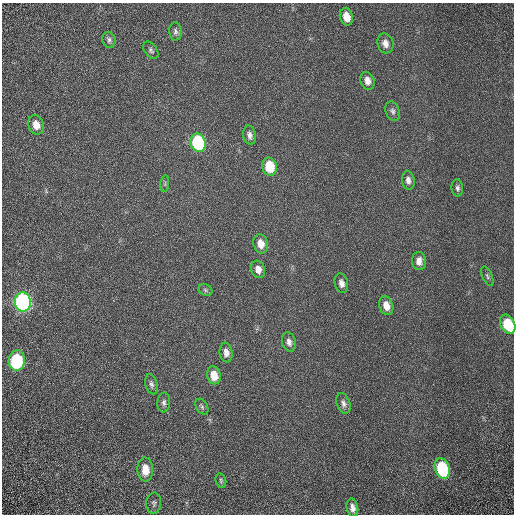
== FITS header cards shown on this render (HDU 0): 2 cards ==
NAXIS1  =                  512 / Required FITS header
NAXIS2  =                  512 / Required FITS header

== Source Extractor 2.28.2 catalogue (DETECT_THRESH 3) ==
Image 512 x 512 px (HDU 0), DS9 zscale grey, 1 PNG px = 1 image px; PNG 516 x 516 px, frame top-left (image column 1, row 512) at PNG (2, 3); each listed source drawn as its Kron ellipse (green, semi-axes under 4 px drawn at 4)
Background 2.17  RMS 0.83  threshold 2.49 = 3 sigma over >= 5 px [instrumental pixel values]
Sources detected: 36; all 36 listed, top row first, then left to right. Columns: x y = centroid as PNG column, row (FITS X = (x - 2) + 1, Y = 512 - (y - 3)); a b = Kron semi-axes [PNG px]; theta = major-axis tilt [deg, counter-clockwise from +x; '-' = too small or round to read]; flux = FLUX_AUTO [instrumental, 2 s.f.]
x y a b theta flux
346 17 9 6 -74 700
175 32 9 6 -86 160
109 40 8 6 -70 170
385 43 10 8 -76 360
151 50 10 6 -51 140
367 81 9 7 -71 380
393 111 10 7 -71 180
36 125 10 7 -69 610
249 135 10 6 -80 240
198 143 9 7 -75 6200
270 167 9 7 -76 1900
408 180 9 6 -82 260
165 184 8 3 85 92
457 188 8 6 -84 160
261 244 10 7 -75 570
419 261 9 7 -88 390
258 269 9 7 -73 420
487 276 10 5 -68 130
341 283 10 6 -78 310
205 290 7 5 -23 130
23 302 9 8 - 15000
386 306 9 7 -73 600
508 324 10 7 -63 2100
289 342 10 7 -76 270
226 352 10 6 -83 350
17 361 10 8 83 4700
214 375 9 6 -77 800
151 384 10 6 -75 180
164 402 10 6 85 200
343 403 11 6 -71 230
202 407 8 5 -59 120
442 468 10 7 -71 4800
145 469 12 8 -86 850
221 481 7 5 -76 100
154 503 10 7 85 150
352 508 9 5 -79 350
At the frame edge (FLAGS 8, measured only in part): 1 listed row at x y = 508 324